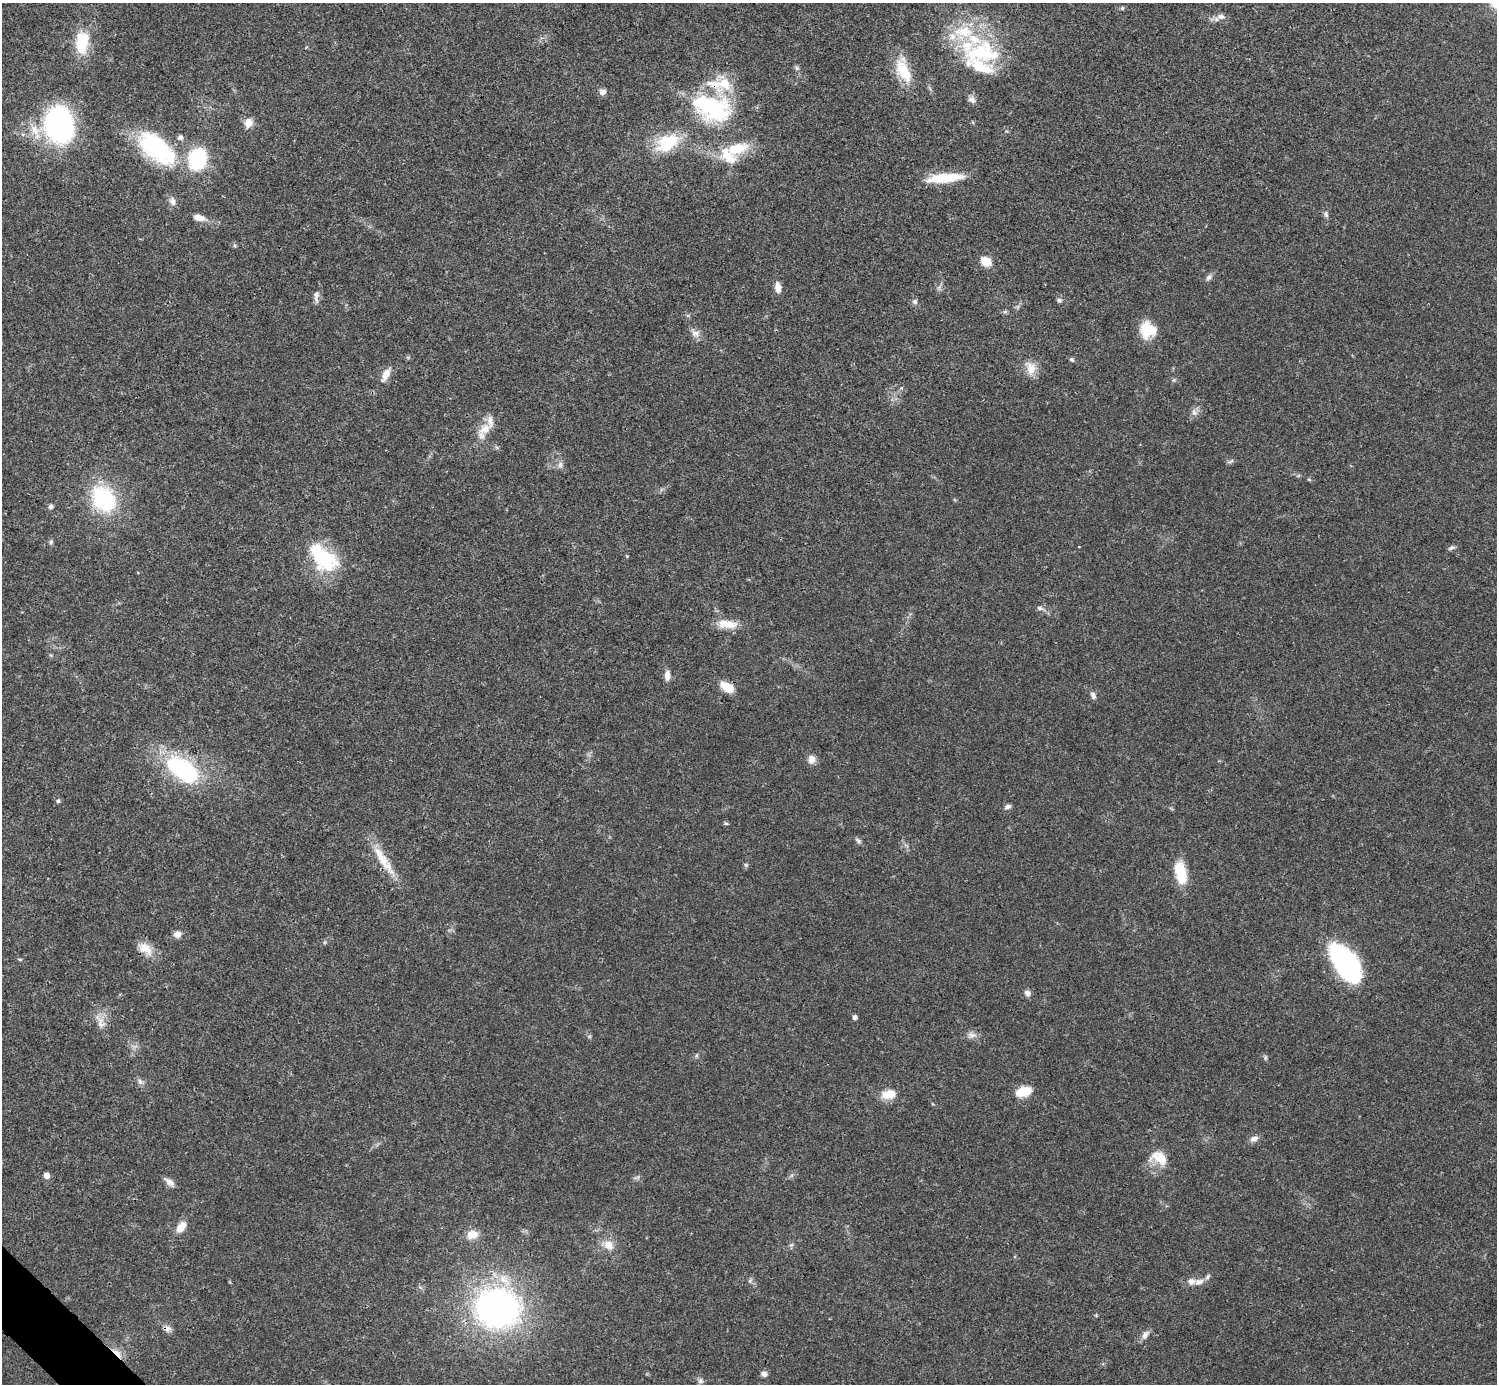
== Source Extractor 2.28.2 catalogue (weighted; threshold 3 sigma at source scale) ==
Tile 7 of 4 x 4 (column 3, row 2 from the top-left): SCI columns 2990-4484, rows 2920-4301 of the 5981 x 5981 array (HDU 1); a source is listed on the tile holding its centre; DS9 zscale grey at full resolution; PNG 1499 x 1386 px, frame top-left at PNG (2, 3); no overlay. Shown black and unused: <1% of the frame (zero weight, under 3 of 4 exposures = <1% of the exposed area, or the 3 px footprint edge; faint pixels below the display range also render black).
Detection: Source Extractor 2.28.2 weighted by HDU 2 'WHT'; one run over the whole footprint, this tile lists its part. Background 0.0209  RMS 0.0022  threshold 0.00989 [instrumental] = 3 sigma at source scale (4.5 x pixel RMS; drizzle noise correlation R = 1.50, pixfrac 1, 0.05/0.05 arcsec/px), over >= 5 px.
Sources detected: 102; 2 inside a brighter object's white glare — not listed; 15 inside a brighter listed object's ellipse — not listed separately; the other 85 listed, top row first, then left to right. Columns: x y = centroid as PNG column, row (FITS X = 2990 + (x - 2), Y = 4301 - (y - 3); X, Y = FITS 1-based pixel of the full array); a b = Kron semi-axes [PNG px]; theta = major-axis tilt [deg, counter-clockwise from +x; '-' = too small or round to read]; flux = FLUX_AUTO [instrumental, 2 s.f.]
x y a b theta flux
1122 8 5 5 - 0.31
1221 16 12 8 8 1.3
82 43 30 17 -83 7.3
983 53 53 29 1 20
797 68 6 5 - 0.45
903 70 34 16 -69 7.1
602 92 8 7 - 1
972 100 12 8 -38 0.96
712 108 52 32 -18 24
248 123 12 9 70 1.9
59 125 37 29 -79 43
668 142 30 18 30 9.7
157 148 53 26 -40 23
737 148 32 14 19 7.6
945 178 39 9 5 8.4
172 201 10 8 -73 1.2
1326 214 7 5 -48 0.53
199 218 15 8 -11 1.9
986 261 12 9 -32 3.1
1209 277 10 6 44 0.76
778 287 13 7 -83 1.6
316 296 17 6 -90 1.2
1059 300 7 6 - 0.49
915 301 6 6 - 0.6
1005 312 7 4 2 0.38
1148 330 17 16 - 6.7
695 333 15 9 -36 1.5
1071 359 6 5 - 0.45
1031 368 20 13 -75 2.9
386 375 20 8 64 2.1
1194 412 11 8 -72 1
485 429 18 13 36 3.4
1231 461 9 4 35 0.45
560 465 10 6 80 0.81
1309 479 6 4 -3 0.26
104 499 23 18 -56 24
51 506 6 6 - 0.56
51 542 7 6 - 0.44
1451 548 10 5 22 0.52
627 556 4 4 - 0.18
326 560 36 28 -54 14
1040 608 9 5 -8 0.68
727 624 28 11 -5 3.6
667 675 13 7 89 1.6
727 687 15 9 -32 4.2
1093 695 10 6 -67 0.79
811 759 11 9 83 1.5
183 769 39 22 -35 26
58 801 6 5 - 0.41
1008 806 8 5 19 0.7
726 823 7 4 -19 0.31
858 841 10 5 -38 0.55
380 855 66 9 -55 5.6
746 865 6 4 -45 0.33
1180 872 23 10 -77 8
177 934 9 8 - 1.3
145 949 22 13 -38 3.3
20 959 7 3 -8 0.28
1346 964 35 17 -56 50
1027 993 8 7 - 0.92
854 1017 4 4 - 0.82
100 1022 24 11 -64 2.5
972 1035 13 8 -3 1.2
696 1055 6 5 - 0.37
1265 1058 8 5 84 0.39
140 1082 9 6 -50 0.75
1023 1091 18 11 17 4.3
889 1094 19 11 10 3.4
1254 1139 12 7 19 1.1
1159 1158 24 16 -25 4.5
46 1175 5 5 - 1.5
636 1177 12 3 24 0.41
169 1182 16 7 -39 1.2
181 1227 15 8 52 2.6
472 1234 12 10 6 2.9
608 1245 15 12 -44 2.6
791 1245 6 4 17 0.34
1199 1282 15 8 18 1.6
497 1308 37 33 -11 84
1096 1315 4 4 - 0.22
167 1328 9 8 - 1.2
1145 1335 13 7 58 1.1
117 1353 18 6 -44 1.9
764 1374 7 6 - 0.89
700 1381 8 7 - 0.69
Overlapping masked pixels (flux is a lower limit): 6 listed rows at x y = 712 108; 727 687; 380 855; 145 949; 167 1328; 117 1353